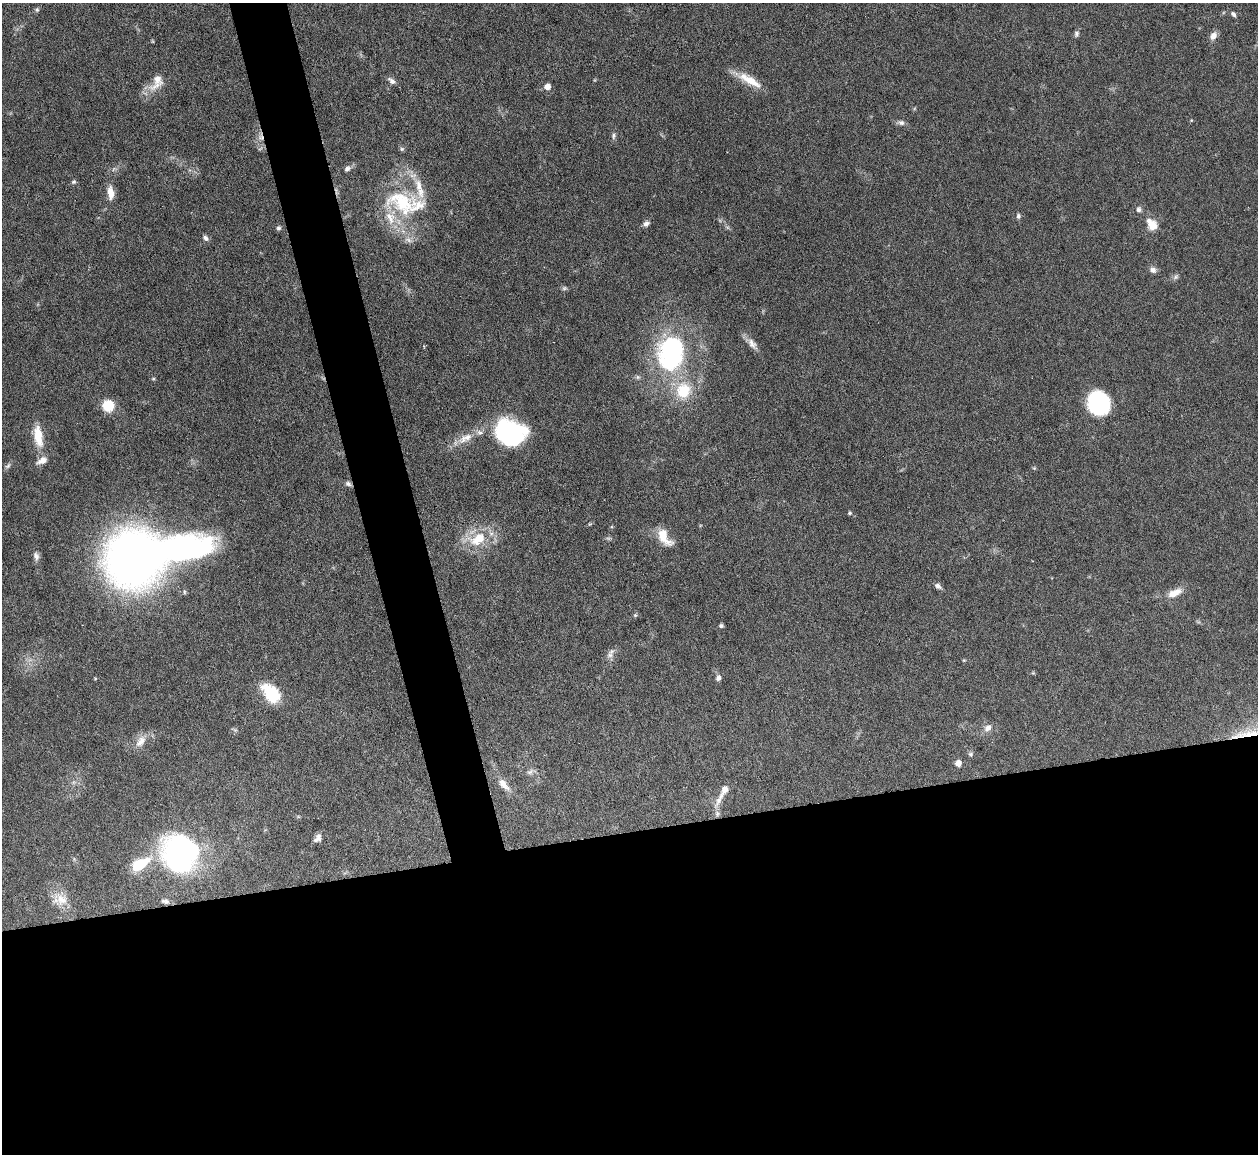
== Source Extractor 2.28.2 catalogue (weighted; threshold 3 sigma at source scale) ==
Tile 15 of 4 x 4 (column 3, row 4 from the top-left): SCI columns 2511-3766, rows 256-1407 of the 5021 x 5000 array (HDU 1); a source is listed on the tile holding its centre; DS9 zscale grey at full resolution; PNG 1260 x 1156 px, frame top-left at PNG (2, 3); no overlay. Shown black and unused: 31% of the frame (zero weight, under 3 of 6 exposures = <1% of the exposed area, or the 3 px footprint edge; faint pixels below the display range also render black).
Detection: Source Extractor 2.28.2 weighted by HDU 2 'WHT'; one run over the whole footprint, this tile lists its part. Background 0.146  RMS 0.0041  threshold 0.0169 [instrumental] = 3 sigma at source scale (4.09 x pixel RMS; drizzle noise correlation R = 1.36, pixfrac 0.8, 0.05/0.05 arcsec/px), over >= 5 px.
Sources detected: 77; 2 too faint to see at this stretch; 1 inside a brighter object's white glare — not listed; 9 inside a brighter listed object's ellipse — not listed separately; the other 65 listed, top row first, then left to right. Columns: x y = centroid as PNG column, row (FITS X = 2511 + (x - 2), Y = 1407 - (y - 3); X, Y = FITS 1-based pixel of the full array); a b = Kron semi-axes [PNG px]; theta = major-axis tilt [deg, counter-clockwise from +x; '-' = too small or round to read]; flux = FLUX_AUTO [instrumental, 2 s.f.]
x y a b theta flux
37 10 6 5 - 0.68
1233 14 8 6 -47 0.98
1076 34 7 6 - 0.96
1213 36 10 7 66 2.5
750 80 34 10 -30 7.7
392 81 11 6 -39 1.6
157 82 26 15 63 6.2
547 87 5 5 - 3.3
1191 120 5 3 - 0.3
901 123 10 6 -9 1.4
614 136 8 5 82 1
261 137 11 8 -83 2.5
402 149 6 5 - 0.69
347 169 9 7 31 1.4
74 182 6 5 - 0.68
110 193 17 8 -83 4
401 201 49 28 -16 31
1139 209 8 7 - 1.3
1018 216 7 5 -88 0.81
646 223 8 6 38 1.5
1152 224 17 12 -53 5.3
278 228 7 6 - 0.77
205 238 8 6 -47 1.2
408 240 11 7 -23 2
1153 270 10 8 -28 1.5
1176 277 9 6 45 1
752 344 18 9 -53 2.8
671 353 39 29 84 63
153 379 5 4 - 0.47
683 391 19 17 74 14
1098 403 21 18 -77 39
108 406 9 9 - 12
510 432 34 26 -14 42
38 436 29 11 -81 8.6
465 438 24 10 29 5.7
8 466 9 5 45 1
1034 468 5 5 - 0.45
348 484 8 6 -19 1.1
850 513 5 5 - 0.53
664 537 24 11 -55 7
478 539 25 16 25 13
36 556 11 7 -74 1.7
133 559 36 34 89 390
938 586 8 6 -33 1.4
1174 593 21 9 24 4.9
635 615 6 5 - 0.58
721 626 5 4 - 0.71
610 655 10 7 -9 1.8
964 660 5 3 - 0.32
95 678 5 3 - 0.35
718 678 8 6 71 1.2
271 693 24 15 -47 15
988 728 12 9 46 2.5
1247 733 52 9 9 12
141 741 18 10 56 4
970 754 7 5 16 0.81
958 763 6 6 - 2.8
530 772 11 6 34 1.4
504 784 21 9 -48 4.2
719 799 29 7 64 3.9
319 838 10 6 -77 1.5
180 853 32 31 - 110
139 864 20 10 29 15
60 900 23 17 1 7
165 901 11 6 -11 1.2
Overlapping masked pixels (flux is a lower limit): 2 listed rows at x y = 261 137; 1247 733
Isophote crosses this tile's border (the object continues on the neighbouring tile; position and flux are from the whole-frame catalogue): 1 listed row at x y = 1247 733